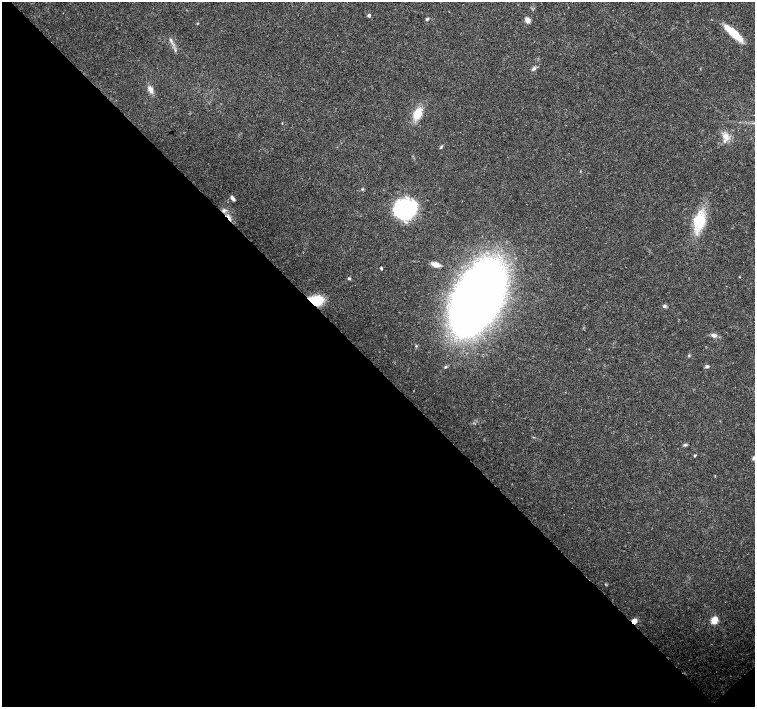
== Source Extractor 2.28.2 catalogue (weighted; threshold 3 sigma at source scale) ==
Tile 14 of 4 x 4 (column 2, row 4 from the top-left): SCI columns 1506-3010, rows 154-1562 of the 6027 x 6007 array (HDU 1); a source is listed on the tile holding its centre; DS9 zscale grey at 2 x 2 block average (1 PNG px = mean of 2 x 2 image px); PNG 757 x 709 px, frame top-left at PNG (2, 2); no overlay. Shown black and unused: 48% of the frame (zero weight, under 3 of 4 exposures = <1% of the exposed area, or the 3 px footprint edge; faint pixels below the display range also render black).
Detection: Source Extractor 2.28.2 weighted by HDU 2 'WHT'; one run over the whole footprint, this tile lists its part. Background 0.0132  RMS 0.002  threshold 0.00896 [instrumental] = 3 sigma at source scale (4.5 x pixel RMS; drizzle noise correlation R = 1.50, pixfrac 1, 0.0396/0.0396 arcsec/px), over >= 5 px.
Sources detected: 30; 1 inside a brighter listed object's ellipse — not listed separately; the other 29 listed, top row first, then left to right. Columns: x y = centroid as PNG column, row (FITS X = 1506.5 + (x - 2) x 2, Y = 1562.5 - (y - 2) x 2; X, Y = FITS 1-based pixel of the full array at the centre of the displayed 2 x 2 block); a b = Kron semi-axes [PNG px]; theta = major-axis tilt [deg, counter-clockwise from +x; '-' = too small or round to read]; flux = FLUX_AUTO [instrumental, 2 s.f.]
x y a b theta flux
369 15 3 2 - 1.5
427 19 4 3 - 0.62
527 20 7 5 -59 2.1
733 33 21 6 -42 14
170 40 6 3 -62 1
534 68 6 4 46 1.1
150 90 10 5 -68 2.4
418 113 15 8 69 7.8
726 137 12 8 -68 3.8
441 147 5 2 - 0.51
362 189 4 3 - 0.45
233 198 6 3 -52 1.4
405 209 20 15 2 59
229 217 11 3 -57 2.1
699 221 10 9 - 22
436 265 9 5 -11 2.8
381 268 3 2 - 0.61
349 278 4 3 - 0.58
477 298 39 24 65 630
315 301 11 7 5 23
664 306 5 5 - 0.92
714 335 6 4 -11 2.1
416 346 3 3 - 0.38
689 355 3 3 - 0.4
707 366 4 4 - 0.91
685 445 5 3 - 0.64
695 455 3 3 - 0.45
714 620 3 3 - 19
634 621 5 5 - 2.8
Overlapping masked pixels (flux is a lower limit): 3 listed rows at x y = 229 217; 315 301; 634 621